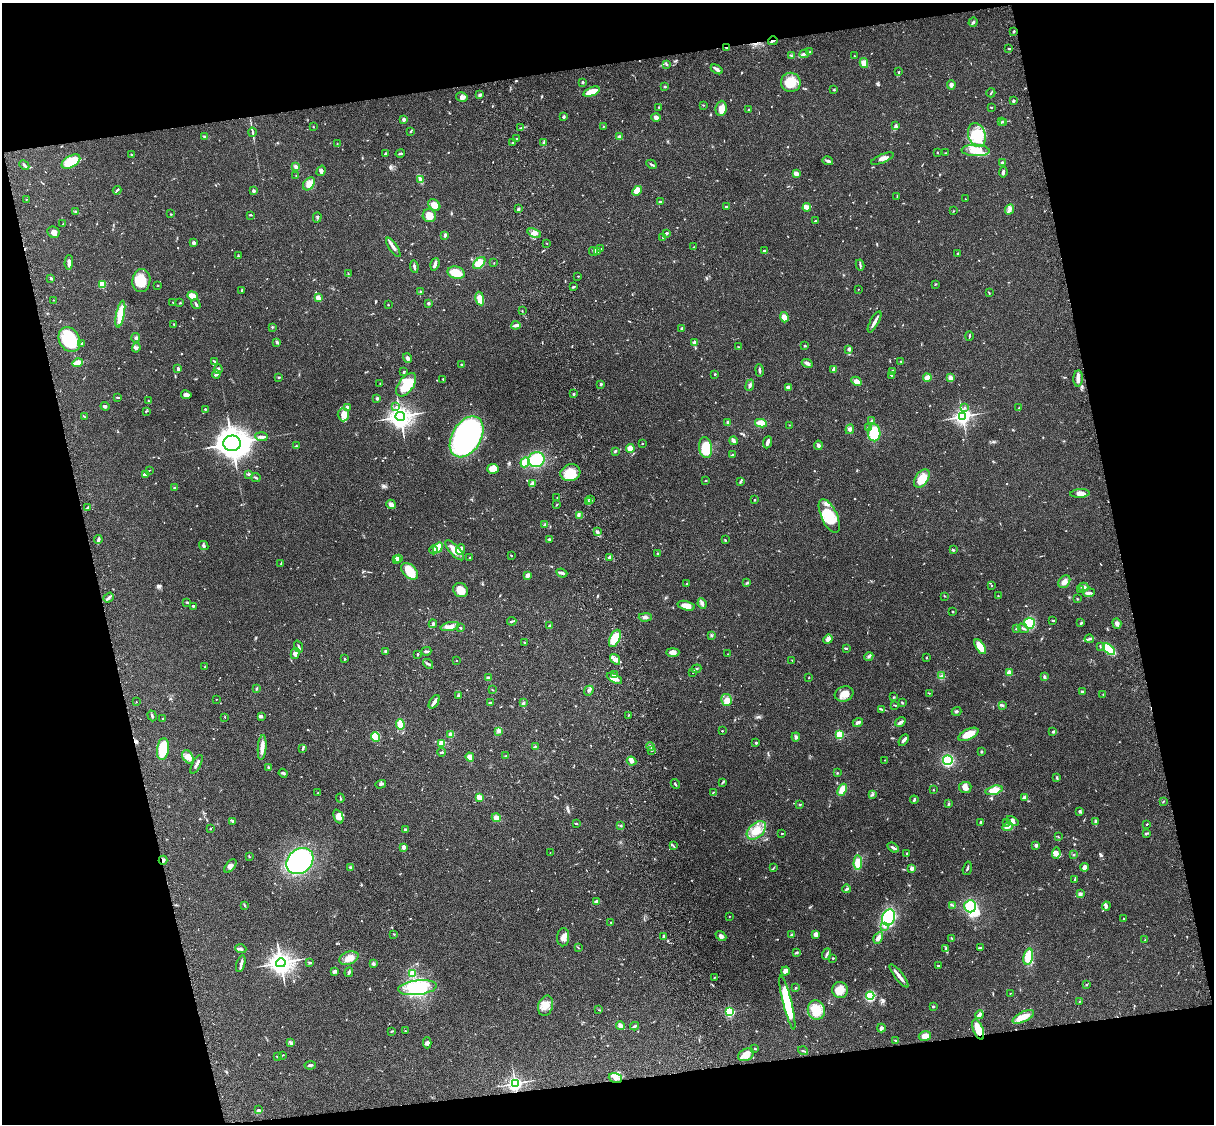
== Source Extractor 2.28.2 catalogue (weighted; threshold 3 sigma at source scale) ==
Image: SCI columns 122-4969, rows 278-4763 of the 5088 x 4927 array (HDU 1 of 3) = the unmasked area's bounding box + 8 px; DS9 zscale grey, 4 x 4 block average (1 PNG px = mean of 4 x 4 image px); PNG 1216 x 1126 px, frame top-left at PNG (2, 3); each listed source drawn as its Kron ellipse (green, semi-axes under 4 px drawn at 4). Shown black and unused: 25% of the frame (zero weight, under 3 of 4 exposures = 6% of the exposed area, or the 3 px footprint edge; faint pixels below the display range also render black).
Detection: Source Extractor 2.28.2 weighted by HDU 2 'WHT'. Background 0.0799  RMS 0.0058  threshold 0.0261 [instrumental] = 3 sigma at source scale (4.5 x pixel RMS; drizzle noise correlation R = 1.50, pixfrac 1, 0.05/0.05 arcsec/px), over >= 5 px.
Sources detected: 796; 4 inside a brighter object's white glare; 5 cosmic-ray / hot-pixel residue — neither listed nor drawn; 19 coinciding with a brighter row at this scale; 47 inside a brighter listed object's ellipse — not listed separately; of the other 721, all 500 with FLUX_AUTO >= 1.49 (the completeness limit of this list) listed and drawn (221 fainter detections not listed), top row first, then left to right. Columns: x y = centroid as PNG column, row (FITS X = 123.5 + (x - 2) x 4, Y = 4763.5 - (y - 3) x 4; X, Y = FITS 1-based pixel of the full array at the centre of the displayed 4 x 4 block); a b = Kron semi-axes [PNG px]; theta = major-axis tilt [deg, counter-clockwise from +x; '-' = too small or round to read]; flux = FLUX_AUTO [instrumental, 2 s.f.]
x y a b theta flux
973 22 5 2 - 6.2
1013 31 3 2 - 3.7
773 41 5 2 - 7.3
727 48 3 2 - 8.2
1009 49 3 2 - 3.9
810 52 2 2 - 4.1
804 54 5 2 - 9
791 56 2 2 - 2.5
854 56 2 2 - 3.4
864 63 5 4 - 23
667 64 3 2 - 3.5
717 69 6 3 -30 9.3
899 71 3 2 - 2.3
583 82 2 2 - 13
791 82 10 9 - 72
951 85 4 3 - 12
665 86 2 2 - 2.5
834 90 3 2 - 3
592 92 8 3 21 64
991 93 4 2 - 2.7
479 95 4 2 - 7
462 97 6 4 -12 16
1013 101 2 2 - 19
703 105 2 2 - 2.4
658 107 3 2 - 1.8
991 107 2 2 - 3
721 108 7 5 84 20
749 109 2 2 - 2.1
563 117 3 2 - 4.8
656 117 5 4 - 10
404 120 3 2 - 7.8
1002 122 2 2 - 2.4
1004 122 2 2 - 2.1
896 125 2 2 - 2
313 127 2 2 - 1.7
603 127 2 2 - 2.3
521 128 3 2 - 3.7
411 131 3 2 - 3.6
252 132 4 2 - 3.9
977 135 12 8 -74 79
204 136 3 2 - 3
619 137 2 2 - 18
516 138 2 2 - 2.1
544 142 4 2 - 2.9
512 143 3 2 - 3.1
337 144 2 2 - 1.5
975 150 14 5 -2 40
937 152 2 2 - 8.1
400 153 4 2 - 6.7
945 153 2 2 - 1.7
131 154 2 2 - 1.6
385 154 2 2 - 7.2
882 159 12 3 22 18
828 161 5 3 - 6.4
71 162 10 5 30 89
1002 162 2 2 - 6.1
652 164 5 2 - 4.7
24 165 5 2 - 6.9
296 167 3 2 - 9.8
321 171 5 3 - 9.2
1003 172 5 2 - 7.4
796 173 3 3 - 17
296 175 2 2 - 2.7
420 179 3 3 - 5.8
309 184 7 5 53 29
117 190 4 2 - 4.5
254 191 2 2 - 25
637 191 5 4 - 40
897 197 2 2 - 2.2
965 199 2 2 - 1.7
26 200 2 2 - 2.1
660 201 3 2 - 3.5
434 205 7 5 -40 37
726 207 3 2 - 3.8
807 207 4 4 - 18
518 209 2 2 - 23
1009 210 5 4 - 11
953 211 2 2 - 1.5
76 212 3 2 - 3.4
171 214 3 2 - 2
250 215 2 2 - 2.2
429 216 7 6 - 38
317 217 5 2 - 4.3
815 221 2 2 - 3
63 224 2 2 - 1.7
53 232 6 5 - 15
534 233 7 3 -22 12
666 233 4 2 - 6.6
445 235 3 2 - 7.9
663 237 2 2 - 1.7
194 243 2 2 - 11
547 243 2 2 - 3.2
393 247 11 3 -56 14
694 247 2 2 - 1.5
600 249 3 2 - 2.5
593 251 4 2 - 6.2
598 251 3 2 - 4
764 251 3 2 - 5.9
958 253 3 2 - 3.9
238 256 3 2 - 3.3
69 262 7 3 88 15
479 263 7 4 45 56
494 263 2 2 - 1.6
435 264 6 2 72 14
860 265 5 2 - 4.8
414 267 6 2 -83 8.2
456 273 9 6 -16 52
348 274 2 2 - 1.8
578 276 2 2 - 2
51 278 3 2 - 4.2
141 280 11 9 81 60
102 284 2 2 - 140
936 284 3 2 - 2.5
158 285 2 2 - 1.6
573 287 4 2 - 4.5
858 289 2 2 - 2.3
242 290 4 2 - 4.9
420 292 3 2 - 2.2
989 293 3 2 - 1.7
192 296 5 3 - 37
318 298 3 2 - 28
480 298 7 3 -78 47
53 300 2 2 - 1.7
173 302 2 2 - 1.7
180 303 3 2 - 2.4
428 303 2 2 - 10
196 304 5 2 - 6
388 305 2 2 - 2.6
522 311 2 2 - 1.6
120 314 13 3 79 89
784 317 5 4 - 30
874 322 11 2 61 16
174 324 3 2 - 3.1
516 325 4 2 - 15
272 327 2 2 - 3.1
682 328 3 2 - 3.7
969 336 5 2 - 3.4
135 338 4 3 - 6.4
69 340 13 10 -60 180
277 342 3 2 - 6
695 342 3 3 - 11
82 343 3 2 - 1.8
805 346 3 2 - 2.9
739 347 2 2 - 1.9
136 348 5 3 - 7.4
849 349 2 2 - 32
407 358 5 3 - 8.4
214 361 3 2 - 3
901 361 2 2 - 2.2
78 363 5 2 - 61
807 363 5 3 - 8.9
461 364 2 2 - 11
178 369 2 2 - 8.2
218 369 4 3 - 10
759 370 6 2 -80 6.5
834 370 2 2 - 51
892 371 4 2 - 13
404 372 3 2 - 6.2
216 374 4 3 - 11
715 374 2 2 - 2.9
891 375 3 2 - 3.7
279 377 3 2 - 3.4
927 378 4 3 - 20
950 378 3 3 - 16
1078 378 8 4 86 16
443 379 2 2 - 8.6
856 381 5 3 - 18
380 384 3 2 - 2
601 384 3 2 - 3.7
406 385 13 7 53 90
750 385 6 2 69 9.3
788 388 3 2 - 18
574 394 3 2 - 4
186 395 5 3 - 14
118 397 4 2 - 3.6
377 398 2 2 - 26
149 401 4 2 - 2.6
105 406 4 2 - 7.1
347 407 3 3 - 5.2
396 407 3 2 - 3.7
964 408 4 2 - 4.4
1019 408 2 2 - 3.5
205 409 2 2 - 3.5
146 411 3 2 - 2.9
343 415 6 5 - 23
84 416 3 2 - 1.7
400 416 5 4 - 2400
963 416 3 3 - 1300
872 421 2 2 - 26
728 422 2 2 - 15
761 423 6 3 -10 34
789 425 2 2 - 1.5
868 428 3 2 - 5
850 429 5 3 - 9.5
874 433 8 6 -89 150
261 437 6 3 -4 8.6
467 437 22 14 59 970
733 441 4 2 - 11
768 442 6 2 69 12
232 443 8 8 - 4200
642 444 2 2 - 1.9
818 445 5 3 - 6.4
296 446 3 2 - 2.6
630 448 4 4 - 27
706 448 10 6 -82 89
615 451 3 2 - 3.9
732 455 3 2 - 3.1
536 460 8 7 - 130
525 462 5 4 - 36
493 469 6 5 - 36
149 470 3 2 - 2.2
570 473 10 8 16 72
145 474 4 3 - 12
249 474 3 2 - 7
256 477 5 2 - 3.9
922 478 10 6 56 55
706 481 2 2 - 1.8
740 481 3 2 - 3.5
532 483 4 2 - 14
174 488 2 2 - 3.1
1080 493 9 4 3 24
557 497 2 2 - 2
591 500 2 2 - 2.3
755 500 3 2 - 2.4
588 502 2 2 - 1.8
391 504 5 4 - 13
556 505 3 2 - 1.9
87 507 3 2 - 3
579 515 2 2 - 2.6
829 516 18 8 -65 73
545 524 3 2 - 3.6
597 532 4 2 - 8.5
98 539 4 2 - 6
549 539 4 2 - 5.2
725 540 3 2 - 2.6
204 546 5 3 - 6.4
438 548 5 3 - 59
460 549 5 2 - 16
434 550 4 2 - 4.6
455 550 12 5 -49 40
953 550 2 2 - 4.3
657 553 2 2 - 3
511 556 2 2 - 3.2
609 557 3 2 - 5.7
398 558 4 3 - 19
470 558 2 2 - 2.3
396 559 2 2 - 27
281 563 4 2 - 2.1
410 571 10 6 -45 76
562 573 5 3 - 8.4
528 575 3 3 - 16
1064 582 7 5 53 18
687 583 2 2 - 1.9
747 583 3 2 - 4.8
992 586 2 2 - 3.5
1083 587 5 3 - 13
461 590 8 6 -35 40
1081 590 3 2 - 4
1089 593 6 4 8 9.3
944 596 3 2 - 1.5
998 596 3 2 - 2.6
109 597 5 2 - 9.2
1077 599 2 2 - 2.8
186 602 2 2 - 1.6
702 604 5 4 - 10
193 606 3 2 - 3.4
686 606 9 4 -14 24
953 611 2 2 - 1.9
645 617 6 2 1 7.8
512 621 5 2 - 3.9
1053 621 3 2 - 2.8
1029 623 5 5 - 110
1081 623 3 2 - 4.6
1117 623 5 4 - 10
433 624 4 3 - 5.5
550 625 3 2 - 3.5
450 626 9 3 12 34
460 627 2 2 - 2.7
1023 628 6 2 -33 5.6
1016 629 2 2 - 8.4
711 635 3 3 - 4.4
615 638 9 5 65 110
828 639 5 4 - 16
1089 639 4 2 - 5.7
524 642 2 2 - 1.9
298 647 6 2 -68 5.1
980 647 8 4 -58 54
1100 647 3 2 - 2.2
846 648 3 2 - 3.1
1109 649 7 4 -42 170
426 651 5 2 - 7.5
385 652 3 2 - 2.5
673 652 7 4 1 17
295 654 5 4 - 12
418 654 3 2 - 2.5
728 654 2 2 - 2.2
869 656 4 3 - 6.6
926 658 2 2 - 2.4
344 659 2 2 - 1.7
615 659 6 4 -55 14
792 660 2 2 - 1.6
456 661 2 2 - 1.6
428 664 5 2 - 5.6
205 666 3 2 - 2.2
696 669 5 2 - 5.5
693 672 2 2 - 1.9
1009 672 2 2 - 86
615 675 2 2 - 3.7
941 676 2 2 - 1.6
809 677 3 2 - 1.7
1045 677 3 3 - 6
488 678 3 2 - 15
614 678 8 3 -27 17
256 689 3 2 - 2.6
492 690 3 2 - 1.8
589 691 5 2 - 4.5
1082 692 2 2 - 9
929 693 2 2 - 2.4
844 694 9 7 19 30
1103 694 2 2 - 1.5
459 695 3 2 - 5.9
894 697 2 2 - 1.7
216 699 2 2 - 1.7
727 700 6 5 - 16
136 702 2 2 - 2.8
434 702 7 2 56 14
490 703 2 2 - 6.1
523 703 4 2 - 3.8
902 703 3 2 - 2.8
895 705 3 2 - 2.4
1003 706 3 2 - 2.8
882 709 4 2 - 4.2
956 711 5 3 - 5.4
628 715 2 2 - 2.2
152 716 5 2 - 5.2
261 716 3 3 - 6
225 717 2 2 - 1.7
162 718 2 2 - 2.2
858 722 5 2 - 11
900 722 5 2 - 7.8
400 724 5 3 - 42
499 731 4 4 - 9.3
722 731 2 2 - 6
1053 732 3 2 - 3.4
451 734 4 3 - 12
968 734 11 5 26 49
840 735 2 2 - 300
376 737 4 3 - 110
796 737 4 3 - 6.9
903 740 6 3 56 11
441 743 2 2 - 140
756 743 2 2 - 14
535 746 2 2 - 2.7
262 747 12 3 85 26
650 747 4 2 - 4.9
303 748 3 2 - 4.9
163 749 11 6 83 130
651 751 2 2 - 1.6
981 751 2 2 - 4
441 752 4 2 - 4
506 756 2 2 - 3.6
188 757 7 5 -59 18
470 757 4 3 - 26
885 760 2 2 - 1.6
948 760 5 5 - 150
632 761 5 4 - 13
197 764 10 2 62 13
268 767 2 2 - 4.3
283 773 4 3 - 5.4
837 773 2 2 - 3
1057 778 3 2 - 2.9
722 782 3 2 - 2.9
381 784 5 2 - 6.9
675 784 5 2 - 4
965 787 6 5 - 19
842 790 6 4 67 30
933 790 2 2 - 2.7
994 790 9 4 15 49
713 792 2 2 - 1.6
318 793 2 2 - 1.6
872 795 4 3 - 4.9
1024 797 3 3 - 5.2
340 798 4 2 - 2.9
480 798 4 2 - 23
914 800 4 2 - 4.9
1163 801 2 2 - 1.6
800 804 3 2 - 3.5
948 804 3 2 - 3.1
1079 811 4 2 - 3.5
338 816 7 4 -67 27
496 818 4 4 - 19
233 821 3 3 - 7.8
1012 821 6 3 -34 12
981 822 2 2 - 1.8
1007 822 3 2 - 4.5
1095 822 3 2 - 2.7
576 823 3 2 - 2.4
1147 824 2 2 - 2.7
621 826 3 2 - 3.2
1008 827 5 2 - 8.9
210 829 2 2 - 2.6
405 829 2 2 - 12
756 830 11 7 42 46
782 833 3 2 - 2.2
1146 833 3 2 - 3.2
1058 837 3 2 - 2.1
1036 845 2 2 - 14
674 846 2 2 - 1.7
404 847 2 2 - 57
893 848 6 2 -31 8.1
550 853 2 2 - 1.8
1056 853 6 4 85 15
907 854 2 2 - 2.8
1073 855 2 2 - 1.8
249 856 3 2 - 2
163 860 4 2 - 10
300 861 15 12 39 450
858 863 7 4 87 38
230 866 8 4 50 14
351 867 4 2 - 4.3
774 867 2 2 - 1.8
1084 867 4 3 - 19
912 868 2 2 - 54
967 868 7 2 75 4.8
1075 879 2 2 - 3.3
847 889 4 2 - 4.8
1080 894 3 2 - 13
597 902 4 2 - 17
244 905 3 2 - 3
952 905 4 2 - 3.4
970 906 6 6 - 73
1106 906 4 4 - 6.7
729 916 2 2 - 1.5
889 918 8 6 72 260
1124 919 2 2 - 2.4
611 922 3 2 - 1.5
884 927 2 2 - 4.6
394 934 2 2 - 2.6
816 934 4 3 - 12
791 935 3 2 - 3.5
721 936 6 4 -39 9.6
563 937 9 6 88 20
664 937 3 2 - 12
878 938 6 3 60 17
952 938 2 2 - 1.7
1145 940 2 2 - 1.9
578 947 2 2 - 1.6
946 948 3 2 - 4.7
980 948 4 3 - 4.4
241 949 5 3 - 7.2
796 952 2 2 - 8.2
827 954 6 2 71 6.9
1028 957 8 4 76 60
349 958 10 6 19 29
833 958 3 2 - 2.5
281 963 5 4 - 2400
310 963 3 2 - 5.3
241 964 8 2 74 9.7
373 964 4 3 - 5.7
938 966 3 2 - 2.7
785 971 4 2 - 15
335 972 3 2 - 4.2
349 972 5 2 - 6.9
412 974 2 2 - 120
899 976 14 2 -52 19
714 977 3 2 - 2
1086 985 2 2 - 2
417 988 19 7 6 140
795 988 2 2 - 3.3
840 990 8 7 - 41
1010 993 2 2 - 1.9
870 996 4 4 - 130
1080 1001 2 2 - 1.7
787 1003 27 4 -76 160
546 1006 10 7 72 31
933 1006 3 2 - 3.7
599 1010 3 2 - 1.6
816 1010 10 8 -75 69
729 1012 2 2 - 500
979 1015 4 3 - 12
1023 1017 12 5 25 42
620 1026 4 2 - 30
635 1026 4 2 - 8.1
881 1028 4 2 - 7.2
978 1029 10 5 -68 71
391 1031 2 2 - 2.2
405 1031 2 2 - 1.9
925 1036 6 4 16 32
896 1040 4 2 - 3.5
290 1043 3 3 - 4.9
427 1043 5 4 - 9.8
755 1049 3 2 - 2.6
803 1051 5 2 - 4.5
283 1055 2 2 - 2.3
746 1055 8 6 25 34
277 1057 3 2 - 1.8
310 1065 5 2 - 7.4
615 1078 7 5 -17 18
515 1083 3 3 - 950
259 1109 2 2 - 1.5
Overlapping masked pixels (flux is a lower limit): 5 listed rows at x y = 773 41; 727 48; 163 860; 978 1029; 615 1078
Diffuse or blended objects may show on this block-average render without a row.